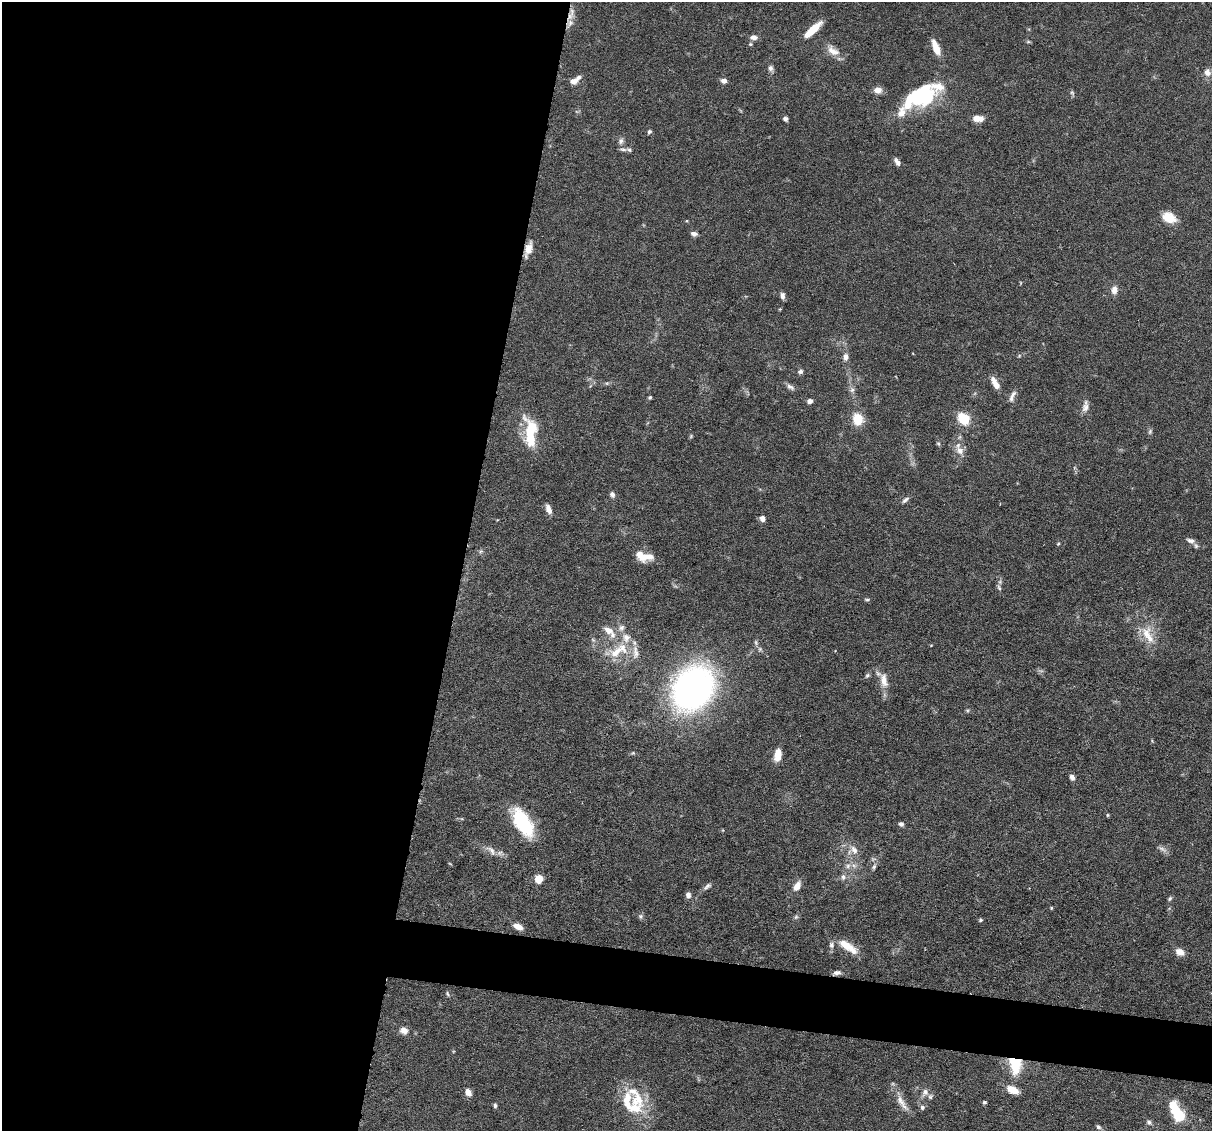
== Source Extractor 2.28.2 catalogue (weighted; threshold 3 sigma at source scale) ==
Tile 5 of 4 x 4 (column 1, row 2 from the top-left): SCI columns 1-1210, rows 2488-3616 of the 4839 x 4859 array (HDU 1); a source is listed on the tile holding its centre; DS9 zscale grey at full resolution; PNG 1214 x 1133 px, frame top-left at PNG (2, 2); no overlay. Shown black and unused: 42% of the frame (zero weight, under 3 of 6 exposures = <1% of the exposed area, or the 3 px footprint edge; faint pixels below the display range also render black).
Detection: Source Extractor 2.28.2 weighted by HDU 2 'WHT'; one run over the whole footprint, this tile lists its part. Background 0.0627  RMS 0.003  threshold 0.0122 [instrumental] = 3 sigma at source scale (4.09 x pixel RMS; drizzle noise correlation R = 1.36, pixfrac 0.8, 0.05/0.05 arcsec/px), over >= 5 px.
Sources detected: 118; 3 too faint to see at this stretch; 3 inside a brighter object's white glare — not listed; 15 inside a brighter listed object's ellipse — not listed separately; the other 97 listed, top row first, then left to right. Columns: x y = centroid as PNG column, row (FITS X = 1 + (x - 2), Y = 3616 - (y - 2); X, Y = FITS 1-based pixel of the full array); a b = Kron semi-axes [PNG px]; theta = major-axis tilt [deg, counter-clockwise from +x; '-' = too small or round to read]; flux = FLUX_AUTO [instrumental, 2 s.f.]
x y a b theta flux
570 16 11 8 53 1.9
812 30 22 6 43 6
754 37 8 6 -1 1.4
1028 42 6 4 18 0.32
750 44 5 4 - 0.34
936 48 16 6 -69 4.8
833 51 19 10 -31 2.8
770 68 8 6 -67 0.87
1207 72 9 8 - 1.7
575 80 15 7 34 1.9
724 81 7 6 - 1.1
878 90 9 7 -7 2
922 94 36 15 37 14
978 118 11 6 1 2.9
785 119 5 4 - 0.68
649 132 5 5 - 0.52
621 141 9 7 75 0.99
623 149 12 4 -6 0.71
897 162 10 5 -57 1.1
1169 217 17 11 -25 4.4
694 233 8 5 -7 0.95
528 249 17 7 72 2.7
1114 290 9 7 86 1.9
782 296 8 5 -88 1
780 309 4 4 - 0.23
846 357 9 7 -89 1.4
800 371 7 6 - 0.73
995 383 15 6 -60 2.8
790 387 12 6 -31 1.1
852 390 8 6 87 0.89
1012 396 17 5 65 1.3
650 397 4 4 - 0.41
810 401 6 5 - 1.1
1085 406 17 8 82 1.7
858 419 13 11 -81 5.3
964 419 9 7 -37 12
531 430 34 15 88 11
1150 431 8 5 64 0.53
938 443 6 5 - 0.41
960 451 12 9 -44 2.1
612 494 7 6 - 0.93
905 500 10 5 39 0.76
548 509 11 6 -68 1.6
762 518 6 5 - 1.5
1191 541 10 6 -18 1.2
1058 544 5 4 - 0.29
481 551 6 5 - 0.5
641 555 19 10 -34 3.8
999 588 8 5 -63 0.68
867 600 7 4 -4 0.46
621 628 10 8 49 1.5
609 630 16 9 -33 3
1146 633 20 16 -77 5.4
593 640 7 4 -19 0.43
616 652 24 12 40 6.7
635 652 21 8 -87 2.6
867 675 7 5 40 0.58
884 680 22 10 -79 3.5
693 688 44 36 53 100
967 710 6 4 -18 0.37
778 755 12 7 82 3.9
1072 777 7 6 - 0.96
1107 815 5 3 - 0.28
523 822 33 15 -58 17
901 824 6 5 - 0.74
854 850 13 8 -61 2
491 851 18 7 -47 2
848 866 7 6 - 0.93
874 867 7 5 63 0.62
843 877 9 6 82 0.88
539 879 5 5 - 12
707 886 12 6 40 0.9
797 886 12 7 62 2.4
688 895 7 6 - 1
1170 899 7 4 50 0.5
1051 908 5 3 - 0.26
641 916 7 6 - 0.61
796 917 6 5 - 0.51
980 920 5 4 - 0.42
518 926 10 6 -20 2.1
848 946 28 10 -34 4.9
1180 952 8 6 -26 2.8
837 973 10 6 5 1
447 994 7 4 -70 0.41
404 1031 10 8 -24 1.8
1015 1064 21 14 -83 9.8
1012 1090 12 7 -24 4.1
468 1092 9 7 -62 1.7
925 1092 11 8 64 1.6
637 1100 25 21 -69 9.7
984 1102 5 4 - 0.53
902 1103 29 8 -56 3.2
495 1105 6 4 -90 0.52
922 1107 6 6 - 0.75
1178 1114 15 11 -55 9.6
1149 1122 9 6 -40 0.75
1098 1127 6 5 - 0.6
Overlapping masked pixels (flux is a lower limit): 3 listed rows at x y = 570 16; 528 249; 1015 1064